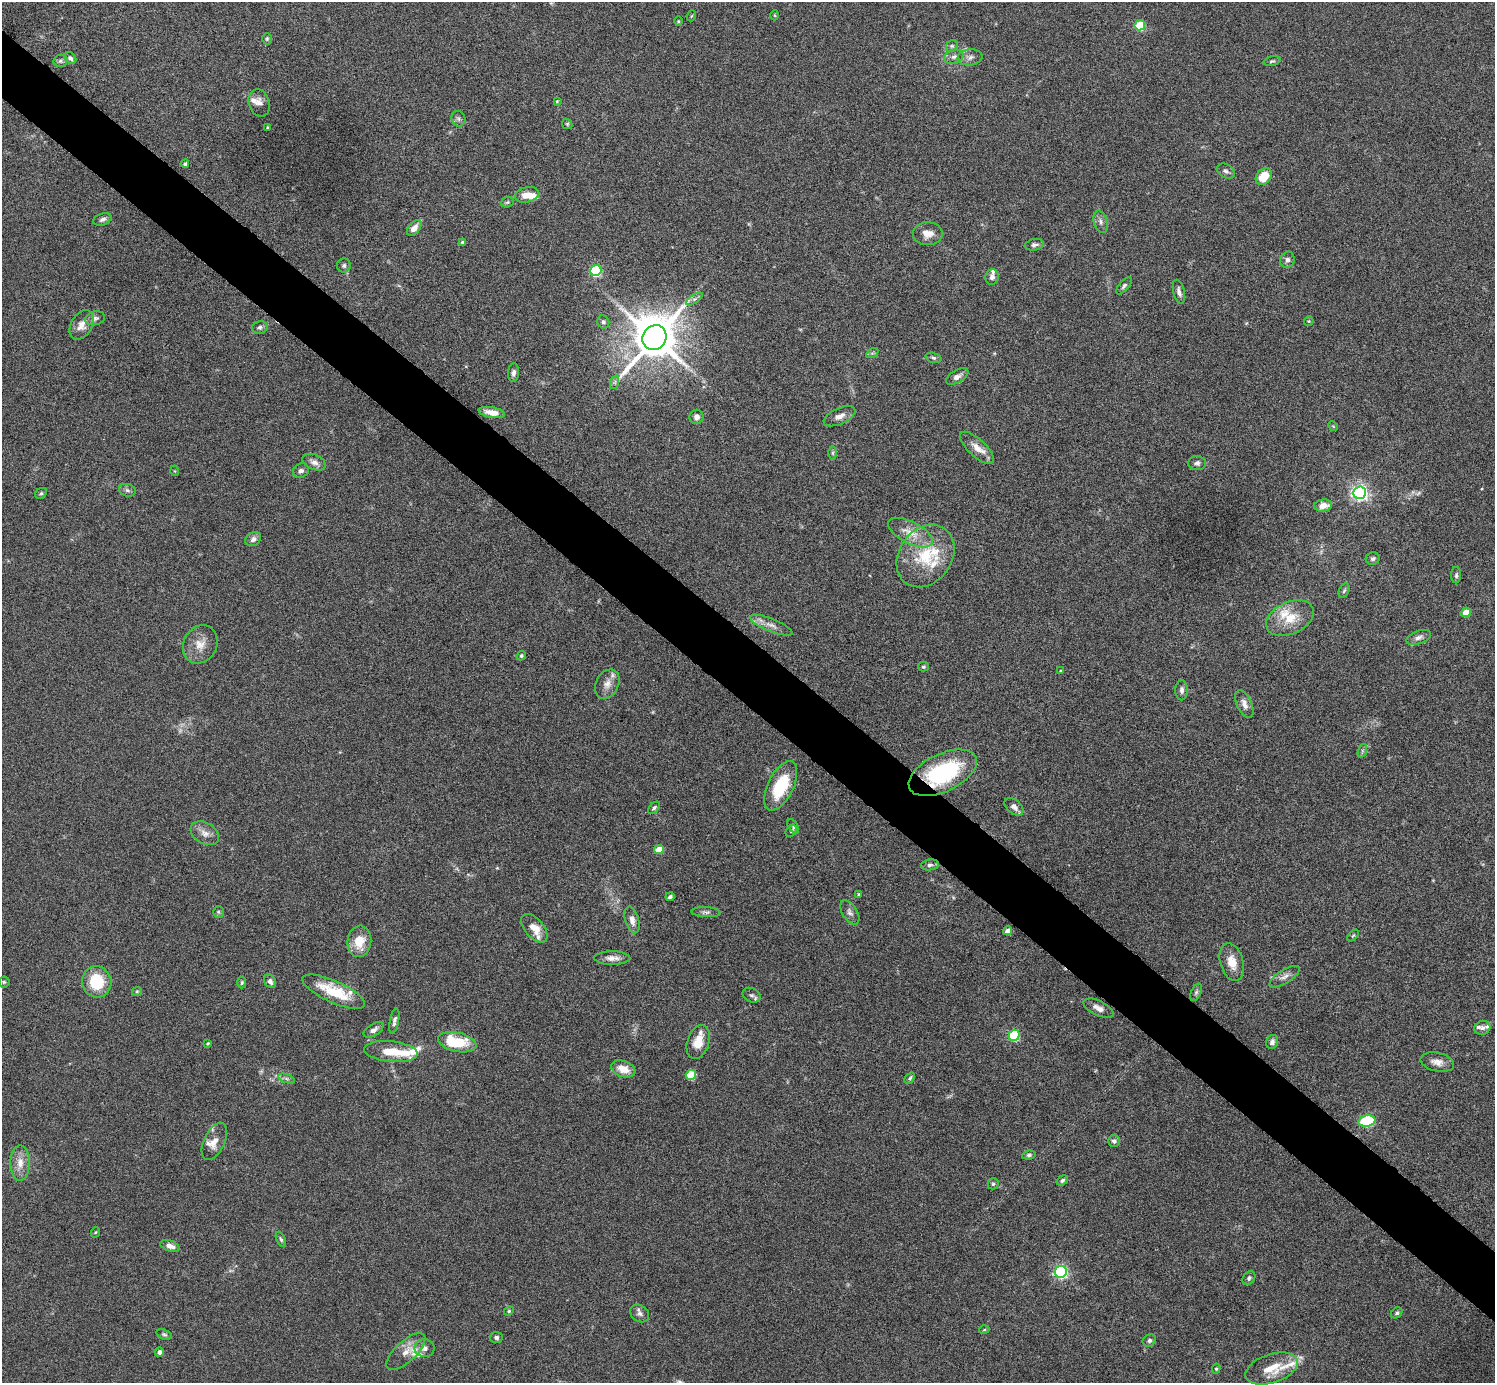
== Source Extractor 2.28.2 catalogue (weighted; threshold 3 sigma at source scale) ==
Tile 6 of 4 x 4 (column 2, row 2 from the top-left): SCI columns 1495-2987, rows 2918-4298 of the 5975 x 5977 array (HDU 1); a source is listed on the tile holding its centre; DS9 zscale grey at full resolution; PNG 1497 x 1385 px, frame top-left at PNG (2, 2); each listed source drawn as its Kron ellipse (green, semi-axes under 4 px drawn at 4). Shown black and unused: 5% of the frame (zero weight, under 4 of 8 exposures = <1% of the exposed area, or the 3 px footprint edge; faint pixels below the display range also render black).
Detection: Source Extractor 2.28.2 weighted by HDU 2 'WHT'; one run over the whole footprint, this tile lists its part. Background 0.0778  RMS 0.0051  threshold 0.021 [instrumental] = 3 sigma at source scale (4.09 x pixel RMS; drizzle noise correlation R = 1.36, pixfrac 0.8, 0.05/0.05 arcsec/px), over >= 5 px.
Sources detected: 166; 2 too faint to see at this stretch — neither listed nor drawn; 18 inside a brighter listed object's ellipse — not listed separately; the other 146 listed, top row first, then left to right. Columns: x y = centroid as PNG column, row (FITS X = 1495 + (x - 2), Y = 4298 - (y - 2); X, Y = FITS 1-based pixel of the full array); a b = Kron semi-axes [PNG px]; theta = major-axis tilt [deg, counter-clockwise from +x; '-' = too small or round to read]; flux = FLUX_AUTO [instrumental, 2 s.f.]
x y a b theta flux
775 15 5 3 - 0.38
691 16 5 3 - 0.45
678 21 5 3 - 0.43
1140 25 5 5 - 23
267 39 5 4 - 0.67
952 46 6 5 - 0.87
954 57 10 7 19 2
970 57 12 8 6 2.4
70 58 7 5 -44 1.2
60 61 7 6 - 0.98
1272 61 8 5 15 0.88
557 101 4 3 - 0.47
259 103 14 10 -73 2.9
458 119 8 7 - 1.4
567 124 5 4 - 0.65
267 127 3 3 - 0.47
185 164 4 4 - 1.1
1226 171 9 7 -30 1.4
1264 176 9 7 48 10
527 195 12 7 13 5
507 202 7 5 21 0.77
102 219 9 5 18 1.4
1101 222 11 6 -75 1.8
414 228 9 5 49 4.4
928 234 15 11 0 4.8
462 242 4 4 - 0.54
1034 245 9 5 9 1.3
1287 260 8 7 - 1.6
344 265 7 7 - 1.1
596 271 6 5 - 49
992 277 8 6 78 1.7
1124 286 10 4 49 1.1
1179 292 12 5 -77 1.9
694 299 9 4 33 1
95 318 10 7 13 1.6
1309 321 5 4 - 0.51
603 322 6 6 - 1.2
82 325 16 10 59 4.7
260 327 8 6 15 1.3
654 338 13 11 52 2200
872 353 7 4 32 0.73
933 358 8 5 -17 0.89
514 373 9 5 84 1.5
957 377 12 6 30 2.3
615 382 7 4 72 1
492 412 13 5 -10 4.7
839 416 17 8 25 3.2
696 417 7 7 - 1.6
1333 426 5 4 - 0.48
977 448 21 8 -43 4.8
833 453 7 4 90 0.77
314 462 12 7 -23 2.6
1197 463 9 7 2 1.5
175 471 5 3 - 0.37
301 471 8 7 - 1.6
127 490 8 6 -17 1.3
41 493 6 5 - 0.77
1360 493 6 6 - 160
1323 506 9 6 8 4.2
910 533 24 11 -27 7.8
253 539 8 6 32 1.9
925 556 33 26 55 25
1373 559 7 6 - 1.1
1456 575 8 5 90 0.93
1344 591 8 5 63 0.92
1466 612 5 4 - 11
1290 618 25 16 24 12
771 625 22 6 -22 3.5
1419 637 13 6 19 2
200 644 20 16 62 6.6
521 656 5 4 - 0.7
923 667 5 5 - 0.77
1060 671 4 3 - 0.46
607 684 15 11 62 3.9
1182 690 10 6 90 1.7
1244 704 15 7 -65 3
1362 751 7 4 72 0.91
943 773 37 19 26 47
781 786 27 13 64 23
1014 807 11 6 -40 2.4
654 808 7 4 45 1
793 826 8 4 -57 0.93
791 831 6 5 - 0.69
205 833 15 10 -32 3.8
659 850 5 4 - 9
930 865 9 5 8 1.2
859 894 4 3 - 0.61
670 897 4 3 - 1
218 912 6 5 - 0.76
706 912 14 5 -4 1.5
850 912 13 7 -57 1.9
632 920 14 7 -74 3
534 928 17 9 -50 5.9
1008 931 4 4 - 3.1
1353 936 7 4 44 0.54
359 941 16 12 83 9
612 958 18 6 0 3.2
1232 962 19 11 -74 6.4
1285 977 17 6 32 2.6
270 981 7 5 -61 2
4 982 5 5 - 0.66
97 982 15 14 - 18
242 983 6 4 88 0.7
137 991 5 4 - 0.52
334 992 34 11 -24 18
1196 992 9 5 65 1
752 995 9 7 -25 1.4
1098 1008 16 7 -25 3
394 1021 13 4 79 1.6
1482 1028 8 7 - 1.5
374 1030 11 6 32 2.2
1014 1035 5 5 - 39
457 1042 19 9 -12 21
698 1042 17 11 71 8.3
1272 1042 7 5 66 1.6
208 1043 4 3 - 0.53
391 1051 27 10 -6 10
1437 1062 17 9 -12 3.7
623 1069 12 8 -19 6.6
691 1075 5 5 - 22
286 1078 8 4 -19 1
910 1078 6 4 54 0.8
1367 1121 9 5 11 47
214 1141 20 10 65 5.3
1114 1141 6 6 - 1.4
1029 1155 7 4 7 0.96
20 1163 18 10 89 5.6
1062 1180 6 4 35 0.95
993 1184 5 5 - 0.78
96 1232 5 3 - 0.44
281 1239 8 4 -65 0.83
170 1246 10 5 -19 3
1061 1272 6 6 - 91
1249 1278 7 5 50 1.1
509 1311 5 4 - 0.64
640 1313 10 8 -37 2
1397 1313 6 5 - 0.8
984 1330 5 3 - 0.48
164 1334 8 5 -21 0.83
496 1337 6 5 - 1.2
1149 1340 7 6 - 1.2
424 1348 10 9 - 2.8
406 1351 24 10 43 6
159 1352 4 4 - 1.7
1272 1368 27 14 18 11
1216 1369 5 4 - 0.61
Overlapping masked pixels (flux is a lower limit): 1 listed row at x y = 943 773